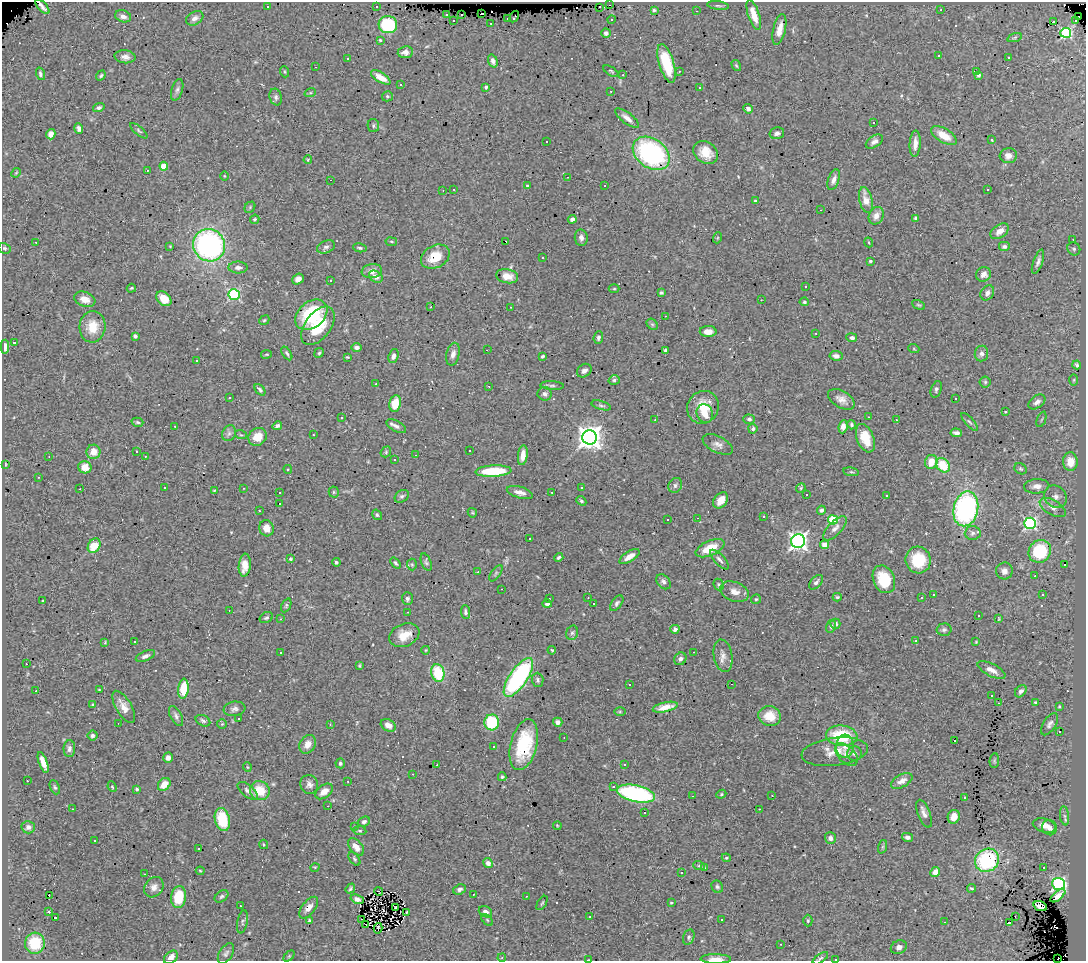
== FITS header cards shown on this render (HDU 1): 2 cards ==
NAXIS1  =                 1084
NAXIS2  =                  959

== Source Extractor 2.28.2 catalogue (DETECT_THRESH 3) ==
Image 1084 x 959 px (HDU 1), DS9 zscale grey, 1 PNG px = 1 image px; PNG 1088 x 963 px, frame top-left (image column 1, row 959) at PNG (2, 2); each listed source drawn as its Kron ellipse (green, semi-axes under 4 px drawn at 4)
Background 1.83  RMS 0.059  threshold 0.176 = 3 sigma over >= 5 px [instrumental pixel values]
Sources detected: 471; all 471 listed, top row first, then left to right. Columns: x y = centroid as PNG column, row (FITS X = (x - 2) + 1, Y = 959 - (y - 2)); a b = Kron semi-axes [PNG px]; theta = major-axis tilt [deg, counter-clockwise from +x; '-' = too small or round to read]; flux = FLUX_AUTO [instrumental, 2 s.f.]
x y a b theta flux
609 5 3 2 - 50
376 6 3 3 - 18
718 6 11 3 -6 7.9
42 7 9 3 -47 3.7
267 7 3 3 - 12
600 7 3 2 - 25
654 10 3 3 - 6.4
941 10 3 2 - 25
697 11 3 2 - 4.9
481 13 3 2 - 48
447 14 3 3 - 19
462 15 3 2 - 25
754 15 15 5 -72 55
123 16 8 6 -16 20
514 17 6 3 57 28
1079 17 3 2 - 9.9
195 18 9 6 31 16
508 18 3 3 - 23
612 19 4 3 - 16
453 20 3 3 - 44
1076 20 3 3 - 100
1053 22 4 3 - 240
491 23 3 2 - 3.9
388 25 9 8 - 280
779 29 16 6 77 39
606 33 5 4 - 9
1066 33 5 5 - 440
1015 37 7 3 19 6
380 40 3 3 - 4.7
405 52 7 6 - 19
939 56 3 3 - 54
125 57 10 6 -7 20
1008 57 3 3 - 10
347 58 3 3 - 9
493 61 7 4 -72 14
667 63 20 7 -73 130
736 65 6 3 -58 4.6
315 67 3 2 - 6.2
611 71 8 4 -33 5.8
679 71 3 2 - 8.6
976 71 2 2 - 1.6
285 72 5 3 - 4.4
40 74 6 4 -73 9.4
623 75 3 3 - 11
978 75 4 3 - 8.6
101 76 5 3 - 5.8
381 77 11 5 -32 55
401 85 3 3 - 38
486 87 4 3 - 6.9
699 88 3 3 - 11
177 90 11 5 73 13
611 91 2 2 - 3.1
310 93 6 4 18 4.9
387 96 5 5 - 6.3
276 97 8 6 -74 11
99 108 6 4 18 9.8
748 109 5 4 - 12
627 118 14 5 -37 23
874 122 3 3 - 81
373 126 7 5 -79 8.3
79 128 5 4 - 13
139 131 11 4 -41 7.4
777 133 7 5 14 16
51 134 5 4 - 28
944 136 14 7 -31 62
992 140 3 3 - 93
547 141 3 3 - 27
874 142 9 5 33 15
915 144 13 5 87 28
651 153 20 14 -36 640
706 153 13 10 -38 61
1008 156 9 7 7 25
308 160 4 4 - 3.6
164 166 4 4 - 90
147 170 3 2 - 6.9
16 173 5 4 - 3.1
224 176 5 3 - 3.1
568 177 3 2 - 5.3
330 180 3 2 - 61
834 180 11 5 70 19
527 186 4 3 - 3.5
605 186 3 2 - 5.7
454 189 3 2 - 3.8
443 190 3 2 - 3.4
988 190 3 3 - 120
866 200 13 6 -77 44
755 201 3 3 - 5.1
250 207 6 4 49 6.2
821 210 3 2 - 11
876 216 9 7 61 28
916 218 4 3 - 14
255 219 5 4 - 5.6
572 219 4 4 - 13
1000 231 10 6 34 34
581 238 8 6 -82 17
717 238 5 3 - 4.2
1073 239 3 2 - 5.3
506 241 3 2 - 3.8
36 242 2 2 - 2.3
391 242 6 3 -9 4.2
869 242 5 3 - 3.7
209 245 16 15 - 920
170 246 4 4 - 3.3
1004 246 6 5 - 8.7
326 247 9 6 22 12
4 248 6 5 - 6.4
360 248 7 4 -13 6.6
1074 249 7 6 - 8.5
435 257 15 11 28 86
543 258 3 3 - 310
870 261 3 3 - 5.3
1038 262 13 4 71 15
238 267 9 6 0 17
372 271 10 7 10 28
984 274 7 7 - 27
507 276 11 7 -9 27
376 277 7 5 -34 18
298 279 6 5 - 18
330 281 3 3 - 23
806 287 3 3 - 10
131 288 5 3 - 4.5
614 289 5 3 - 4.2
661 292 3 3 - 6
987 293 8 6 55 19
234 295 5 5 - 400
85 299 11 7 -20 33
164 299 8 6 -45 59
761 300 3 2 - 3.6
804 302 5 4 - 6.7
919 305 7 3 -26 4.6
431 307 3 2 - 11
511 307 3 2 - 2.2
311 315 18 13 40 270
665 316 2 2 - 2.4
264 320 5 4 - 5
652 324 6 5 - 6.6
318 326 22 12 53 130
92 327 16 13 85 75
708 332 8 5 -1 27
816 333 2 2 - 3
135 336 4 4 - 11
598 338 6 4 84 8.6
852 338 5 4 - 13
14 342 3 3 - 53
5 347 7 4 87 21
357 347 5 4 - 12
914 349 5 3 - 3.7
487 350 3 2 - 7.3
665 350 4 4 - 6.3
287 353 8 4 -57 7.6
319 353 5 4 - 6
981 353 8 6 85 16
266 354 5 3 - 3.8
453 354 11 6 76 21
394 356 7 5 70 16
543 356 3 3 - 6.7
836 356 6 5 - 15
347 357 4 3 - 4.1
197 361 3 3 - 38
1077 365 4 3 - 7.8
584 371 8 6 38 16
614 380 5 4 - 7.9
1074 380 6 4 88 5.2
985 382 5 5 - 6.2
376 384 2 2 - 3
489 386 3 2 - 4.5
552 386 12 4 -3 8.9
936 389 8 5 71 9.6
260 390 7 4 -50 9.7
545 394 7 6 - 12
230 397 3 3 - 33
841 399 15 8 -31 30
956 399 3 2 - 5.6
1037 402 9 6 37 17
395 403 8 6 78 68
601 405 10 4 -15 9
703 407 17 15 56 87
1005 412 3 3 - 4.4
705 414 9 8 - 48
869 417 3 2 - 3
342 418 3 2 - 5
749 419 5 4 - 8.7
1041 419 8 2 69 4.4
655 420 2 2 - 2.7
896 420 3 2 - 8.5
137 422 6 4 -15 6.4
969 422 11 3 -48 7.5
852 425 5 4 - 6.5
175 426 2 2 - 2.5
277 426 5 4 - 12
396 426 11 5 -27 15
843 427 6 4 82 20
753 429 5 4 - 8.1
229 433 8 6 63 13
956 433 5 4 - 14
241 435 6 3 -18 4.5
313 435 2 2 - 3.2
257 437 9 8 - 53
589 437 7 7 - 4000
865 438 15 8 -69 70
718 444 16 8 -27 23
137 451 3 2 - 3.8
470 451 3 3 - 8.1
93 452 7 7 - 40
386 452 6 4 51 5.5
416 455 2 2 - 4.2
523 455 10 5 82 27
49 456 3 2 - 2.2
145 456 3 2 - 4.1
395 460 3 3 - 47
931 462 7 6 - 61
1070 462 9 7 -88 63
6 464 3 2 - 2.8
943 465 8 6 -49 110
85 467 6 6 - 47
288 469 4 4 - 5.3
1021 469 6 5 - 6.4
493 471 18 5 3 190
851 472 8 4 -9 5.8
38 477 4 3 - 3.1
675 485 8 6 58 11
1037 486 12 7 4 26
164 488 2 2 - 2.8
244 488 2 2 - 3.3
581 488 3 3 - 6.6
801 488 5 4 - 5.1
80 489 2 2 - 3.2
214 490 4 2 - 3.3
279 492 3 3 - 160
334 492 5 5 - 5.3
520 492 13 5 -16 25
552 492 3 2 - 4.6
806 494 3 3 - 15
886 495 3 3 - 7.4
402 496 8 5 34 8.8
1055 497 12 10 -48 28
721 500 9 6 51 44
581 501 5 4 - 7.5
279 503 3 3 - 68
1053 508 14 7 -30 28
966 509 17 12 78 770
821 510 4 4 - 11
259 511 3 2 - 5.8
472 513 5 4 - 4.9
377 515 5 4 - 6.7
764 516 3 3 - 16
697 518 3 2 - 31
668 520 3 3 - 25
833 520 5 4 - 210
1030 523 6 5 - 660
266 528 8 7 - 34
835 528 15 6 46 23
973 533 8 7 - 14
529 538 3 3 - 7.9
798 541 7 6 - 1700
825 545 4 4 - 71
94 546 8 6 58 79
710 548 15 7 23 94
1040 551 12 11 - 220
559 557 5 3 - 6.7
629 557 11 5 32 36
290 559 4 3 - 6.9
719 560 12 5 -47 14
918 560 13 12 - 130
336 562 4 4 - 8.3
426 562 9 5 -68 8
395 563 6 3 -52 7.1
245 565 11 6 84 48
412 565 6 5 - 5.6
1065 565 3 3 - 66
1004 571 8 8 - 22
478 572 3 2 - 8.5
496 573 9 4 55 9.3
1035 576 3 2 - 7.5
884 579 14 10 -67 120
664 582 8 6 -47 13
816 582 9 5 48 12
719 585 6 5 - 6.8
502 589 3 2 - 71
734 592 15 9 -20 32
933 595 3 3 - 16
1043 595 3 2 - 7.3
837 597 4 4 - 6
588 598 3 2 - 6.4
922 598 3 3 - 30
407 599 6 5 - 11
549 599 3 2 - 6.2
756 599 5 4 - 4.9
43 601 3 2 - 4
593 603 3 3 - 22
617 603 9 5 54 10
547 604 5 4 - 9
286 605 7 4 64 7
229 610 2 2 - 2.2
408 612 3 2 - 6.3
465 612 7 4 -86 9.6
978 615 3 3 - 12
266 618 7 5 29 7.8
280 619 3 3 - 4.1
999 619 3 2 - 2.8
835 624 5 5 - 12
831 626 6 5 - 9.6
675 629 4 4 - 13
944 630 7 6 - 9.5
572 633 7 5 73 9.2
404 635 16 11 22 58
134 641 3 3 - 37
916 641 3 2 - 6.1
105 642 4 4 - 3.1
976 642 4 3 - 3.8
426 650 4 3 - 2.9
552 650 4 3 - 4.3
694 652 3 2 - 7
281 653 3 3 - 23
145 656 10 5 23 14
723 656 16 9 -79 29
680 659 7 5 53 14
26 664 3 2 - 6.7
359 666 4 3 - 4.7
991 670 15 6 -27 29
438 673 9 6 -77 160
518 677 23 8 55 690
538 680 7 5 -87 9.8
731 684 3 2 - 3.1
629 685 3 3 - 8.8
183 689 10 5 84 110
99 690 3 2 - 3
36 691 3 2 - 15
1021 691 7 5 51 14
991 695 3 2 - 1.3
1035 702 3 3 - 7.2
999 703 2 2 - 3.5
93 705 4 3 - 6.4
1059 706 3 3 - 3.9
124 707 18 7 -59 37
665 707 13 4 12 36
234 709 11 7 8 15
620 712 6 4 0 4.8
176 716 11 5 -62 13
770 716 11 10 - 75
239 718 3 2 - 2.9
203 721 8 5 -27 9.2
492 722 8 7 - 190
558 722 5 4 - 19
118 723 2 2 - 2.1
222 724 5 5 - 5
330 724 2 2 - 2.5
1050 724 12 6 57 15
388 725 8 6 -29 27
1059 732 3 3 - 16
93 735 5 5 - 11
842 736 16 10 -6 200
564 737 2 2 - 2.4
954 740 3 3 - 68
308 744 10 7 59 33
524 745 26 13 76 230
845 746 11 9 85 25
494 747 3 2 - 5.4
69 749 8 6 88 14
835 752 33 14 7 74
854 753 7 7 - 14
846 755 14 8 -44 27
168 758 5 5 - 19
994 761 7 4 85 6.2
43 762 11 4 -70 36
340 763 5 4 - 7
624 764 4 3 - 4.1
437 765 3 2 - 4.2
247 767 4 3 - 3.2
413 774 3 2 - 4.2
502 777 4 4 - 5.8
27 781 3 2 - 13
348 781 3 2 - 9.1
902 781 12 6 28 27
164 784 7 5 49 48
309 784 9 9 - 18
55 787 7 4 -68 7
112 787 5 4 - 4.8
614 787 3 3 - 19
137 789 3 3 - 5.7
248 791 12 6 -40 16
260 791 10 9 - 81
324 791 10 6 37 29
636 794 19 8 -12 600
721 794 5 4 - 5.1
772 795 2 2 - 6
692 796 2 2 - 2.3
965 798 3 3 - 23
328 806 3 2 - 8.3
72 809 3 2 - 9.2
759 809 3 2 - 56
644 813 3 3 - 84
924 814 15 6 -69 19
1065 816 10 4 -83 9.7
954 817 7 6 - 35
222 819 12 7 -76 150
364 822 6 5 - 10
354 826 3 3 - 3.8
557 826 4 3 - 3.4
1044 826 12 7 -14 29
28 827 7 6 - 18
1049 828 8 7 - 18
360 831 7 4 -6 6.2
907 837 5 4 - 12
830 838 6 5 - 16
95 840 3 3 - 10
264 844 5 3 - 3.7
356 847 10 6 -52 38
882 847 7 4 71 6.8
198 849 3 3 - 20
726 858 4 4 - 4.8
354 859 8 4 -53 7.3
987 860 12 11 - 310
488 863 5 4 - 17
699 866 6 3 -18 5
315 867 5 3 - 3.1
1044 867 3 2 - 3.8
704 868 4 3 - 4.9
200 871 4 3 - 4.3
935 872 5 4 - 37
681 873 3 3 - 8.9
145 874 2 2 - 2.2
1058 884 6 6 - 740
154 887 11 9 51 24
717 887 6 5 - 8.2
972 888 4 2 - 5.9
350 889 5 3 - 6.2
459 889 6 5 - 12
379 891 4 2 - 5.2
473 894 3 3 - 29
49 896 3 2 - 23
222 896 7 5 38 8.4
526 896 2 2 - 2.7
1058 896 9 4 39 32
179 897 11 7 82 100
357 899 7 4 -19 15
542 903 8 3 58 5.1
671 903 3 3 - 3.8
240 906 3 3 - 31
1040 906 7 4 -20 16
309 908 13 6 52 29
395 908 3 2 - 3.3
49 912 3 3 - 13
407 912 3 2 - 5.6
485 912 7 5 -27 16
590 916 2 2 - 4.2
1015 916 3 2 - 3
55 917 3 3 - 99
721 919 3 3 - 11
362 920 2 2 - 2.9
487 920 7 4 -46 6.4
309 921 3 3 - 6.8
808 921 6 4 89 5.7
242 922 12 5 80 9.6
945 922 2 2 - 2.9
1009 923 3 3 - 19
366 924 3 2 - 3.4
378 928 5 2 - 1.8
689 937 8 5 73 9.4
35 943 10 10 - 160
781 944 2 2 - 2.7
899 947 8 6 25 18
226 953 11 6 59 13
289 956 6 4 46 4.8
171 957 8 5 45 23
502 958 4 3 - 5.7
820 958 9 4 34 8
716 959 15 4 -1 31
1058 959 2 2 - 3.7
588 960 3 2 - 2.2
836 960 3 2 - 4.2
At the frame edge (FLAGS 8, measured only in part): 6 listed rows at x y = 171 957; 820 958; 716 959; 1058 959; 588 960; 836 960